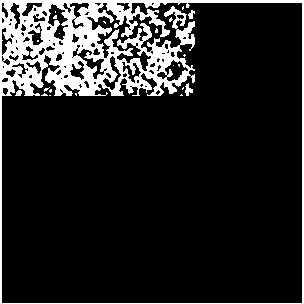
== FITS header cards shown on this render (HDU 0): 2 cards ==
NAXIS1  =                  300
NAXIS2  =                  300

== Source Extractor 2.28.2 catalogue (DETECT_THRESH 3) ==
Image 300 x 300 px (HDU 0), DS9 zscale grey, 1 PNG px = 1 image px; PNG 304 x 304 px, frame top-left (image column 1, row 300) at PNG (2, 3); no overlay
Background 0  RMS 0.36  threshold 1.07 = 3 sigma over >= 5 px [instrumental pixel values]
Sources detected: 28; all 28 listed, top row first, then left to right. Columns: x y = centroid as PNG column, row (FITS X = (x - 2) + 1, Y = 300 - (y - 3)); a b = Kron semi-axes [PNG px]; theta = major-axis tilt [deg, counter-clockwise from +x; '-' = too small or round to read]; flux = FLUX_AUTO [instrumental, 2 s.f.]
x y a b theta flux
59 5 4 3 - 22
83 10 5 5 - 310
120 16 8 5 -62 49
30 21 4 4 - 36
158 22 5 4 - 78
56 23 3 2 - 20
189 29 8 5 48 50
80 31 7 6 - 970
165 32 4 3 - 33
91 40 8 6 20 67
108 42 4 4 - 57
23 50 8 6 -58 71
33 54 4 4 - 53
52 54 6 5 - 100
68 55 10 6 63 740
75 59 5 5 - 43
153 59 9 4 37 58
104 64 6 3 -72 23
43 65 5 4 - 81
37 77 6 6 - 190
183 77 4 4 - 59
194 77 4 2 - 26
39 84 5 4 - 78
26 87 7 6 - 130
172 89 6 4 -26 35
57 92 5 4 - 30
115 92 5 4 - 120
29 94 6 4 1 30